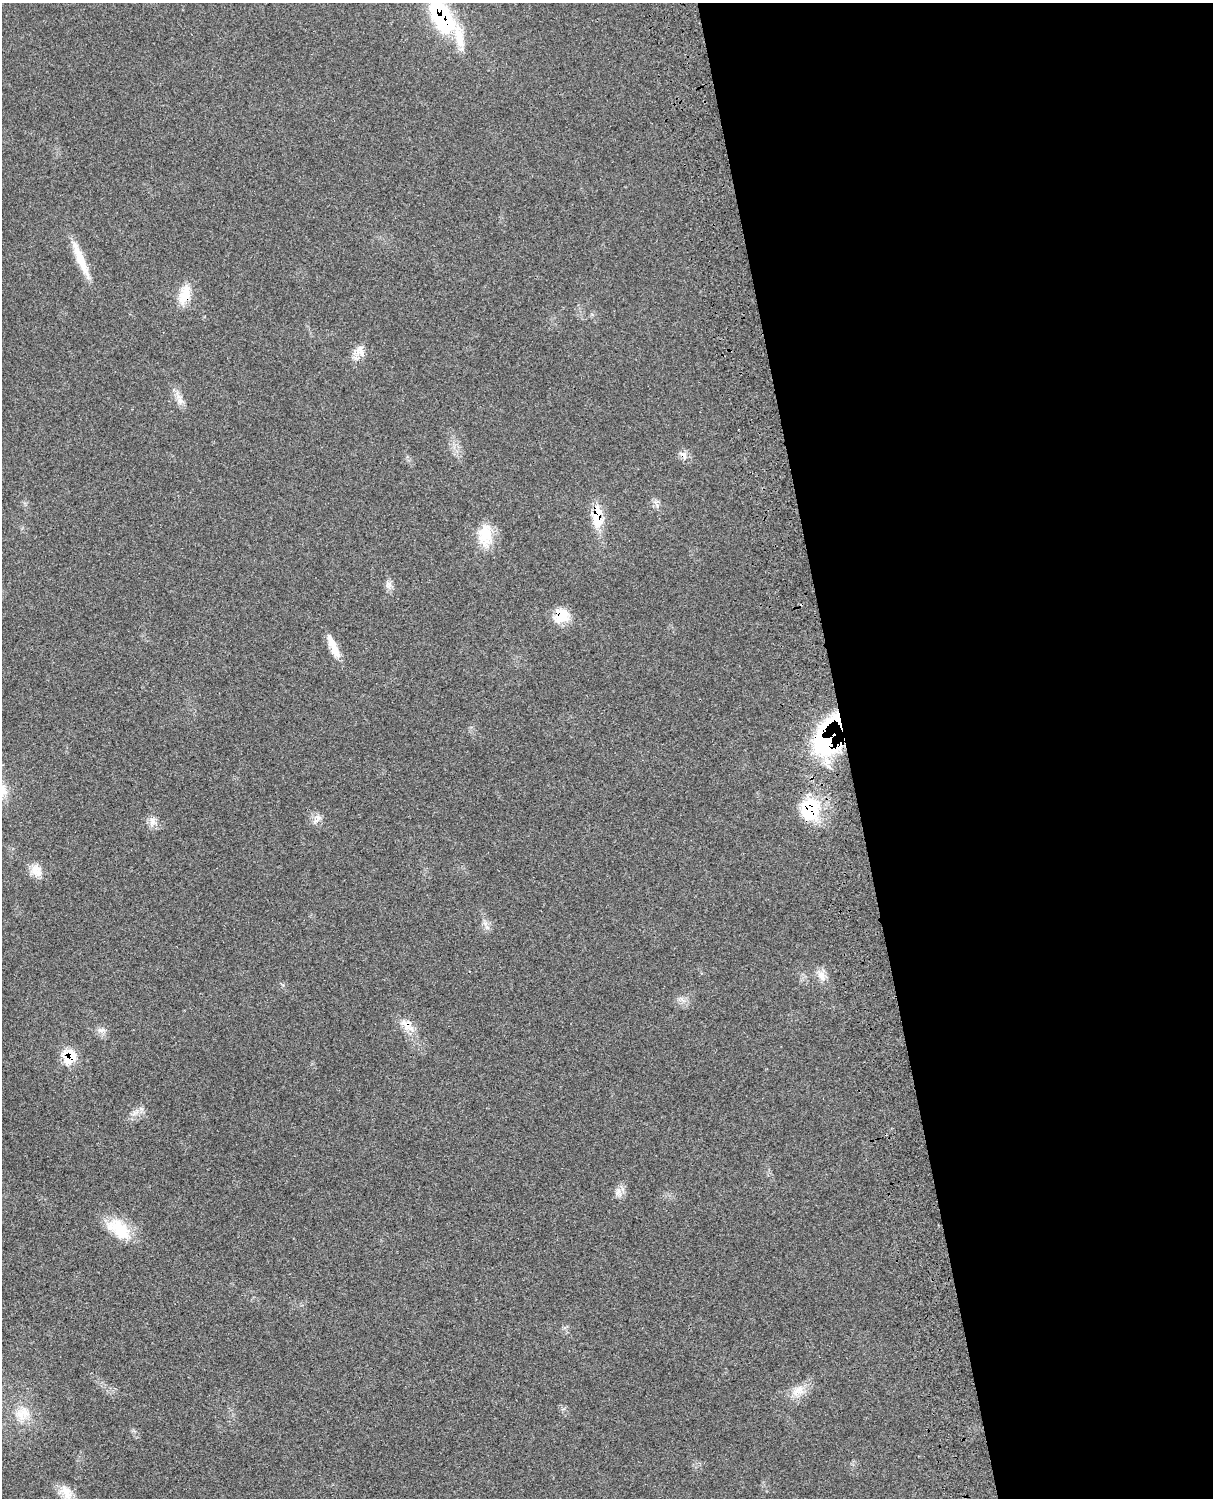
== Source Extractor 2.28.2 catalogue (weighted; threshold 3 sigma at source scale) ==
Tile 8 of 4 x 3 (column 4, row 2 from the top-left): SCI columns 3757-4967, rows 1776-3271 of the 5091 x 4932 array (HDU 1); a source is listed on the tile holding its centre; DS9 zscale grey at full resolution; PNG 1215 x 1500 px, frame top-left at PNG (2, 3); no overlay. Shown black and unused: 30% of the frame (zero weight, under 3 of 4 exposures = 6% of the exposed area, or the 3 px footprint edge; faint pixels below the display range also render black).
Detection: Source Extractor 2.28.2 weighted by HDU 2 'WHT'; one run over the whole footprint, this tile lists its part. Background 0.0766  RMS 0.0058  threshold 0.0259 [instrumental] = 3 sigma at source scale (4.5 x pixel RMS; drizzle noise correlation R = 1.50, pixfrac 1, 0.05/0.05 arcsec/px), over >= 5 px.
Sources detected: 26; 1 cosmic-ray / hot-pixel residue — not listed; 2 inside a brighter listed object's ellipse — not listed separately; the other 23 listed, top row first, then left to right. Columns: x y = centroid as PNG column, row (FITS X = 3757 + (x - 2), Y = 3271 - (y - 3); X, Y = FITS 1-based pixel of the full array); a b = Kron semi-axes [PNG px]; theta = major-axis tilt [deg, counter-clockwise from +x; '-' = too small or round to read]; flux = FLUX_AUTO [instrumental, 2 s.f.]
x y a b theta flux
442 17 39 19 -62 62
81 260 50 8 -67 14
184 295 27 13 71 11
361 351 19 8 -77 4.4
180 400 12 8 -71 3.6
597 517 28 12 -87 15
486 535 28 19 80 15
388 585 11 9 -74 2.8
561 616 19 16 47 12
334 647 32 7 -66 9.4
825 742 42 28 -70 68
810 809 30 25 82 28
316 820 11 4 37 2.2
152 822 8 6 37 2.7
36 871 18 12 -56 6.6
821 975 14 8 -69 4.7
407 1025 25 11 -41 7.8
101 1030 11 4 4 1.8
69 1057 19 17 88 12
119 1229 33 18 -39 20
799 1390 13 12 - 6
22 1414 23 17 18 12
66 1492 22 13 -57 7.6
Overlapping masked pixels (flux is a lower limit): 8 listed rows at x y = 442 17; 184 295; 597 517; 561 616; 825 742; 810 809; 407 1025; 69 1057
Isophote crosses this tile's border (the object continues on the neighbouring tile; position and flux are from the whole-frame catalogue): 1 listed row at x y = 442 17
Unlisted compact peaks at least as high as the median listed source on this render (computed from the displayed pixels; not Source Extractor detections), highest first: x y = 485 923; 141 1109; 617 1193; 657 505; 134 1113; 283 985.